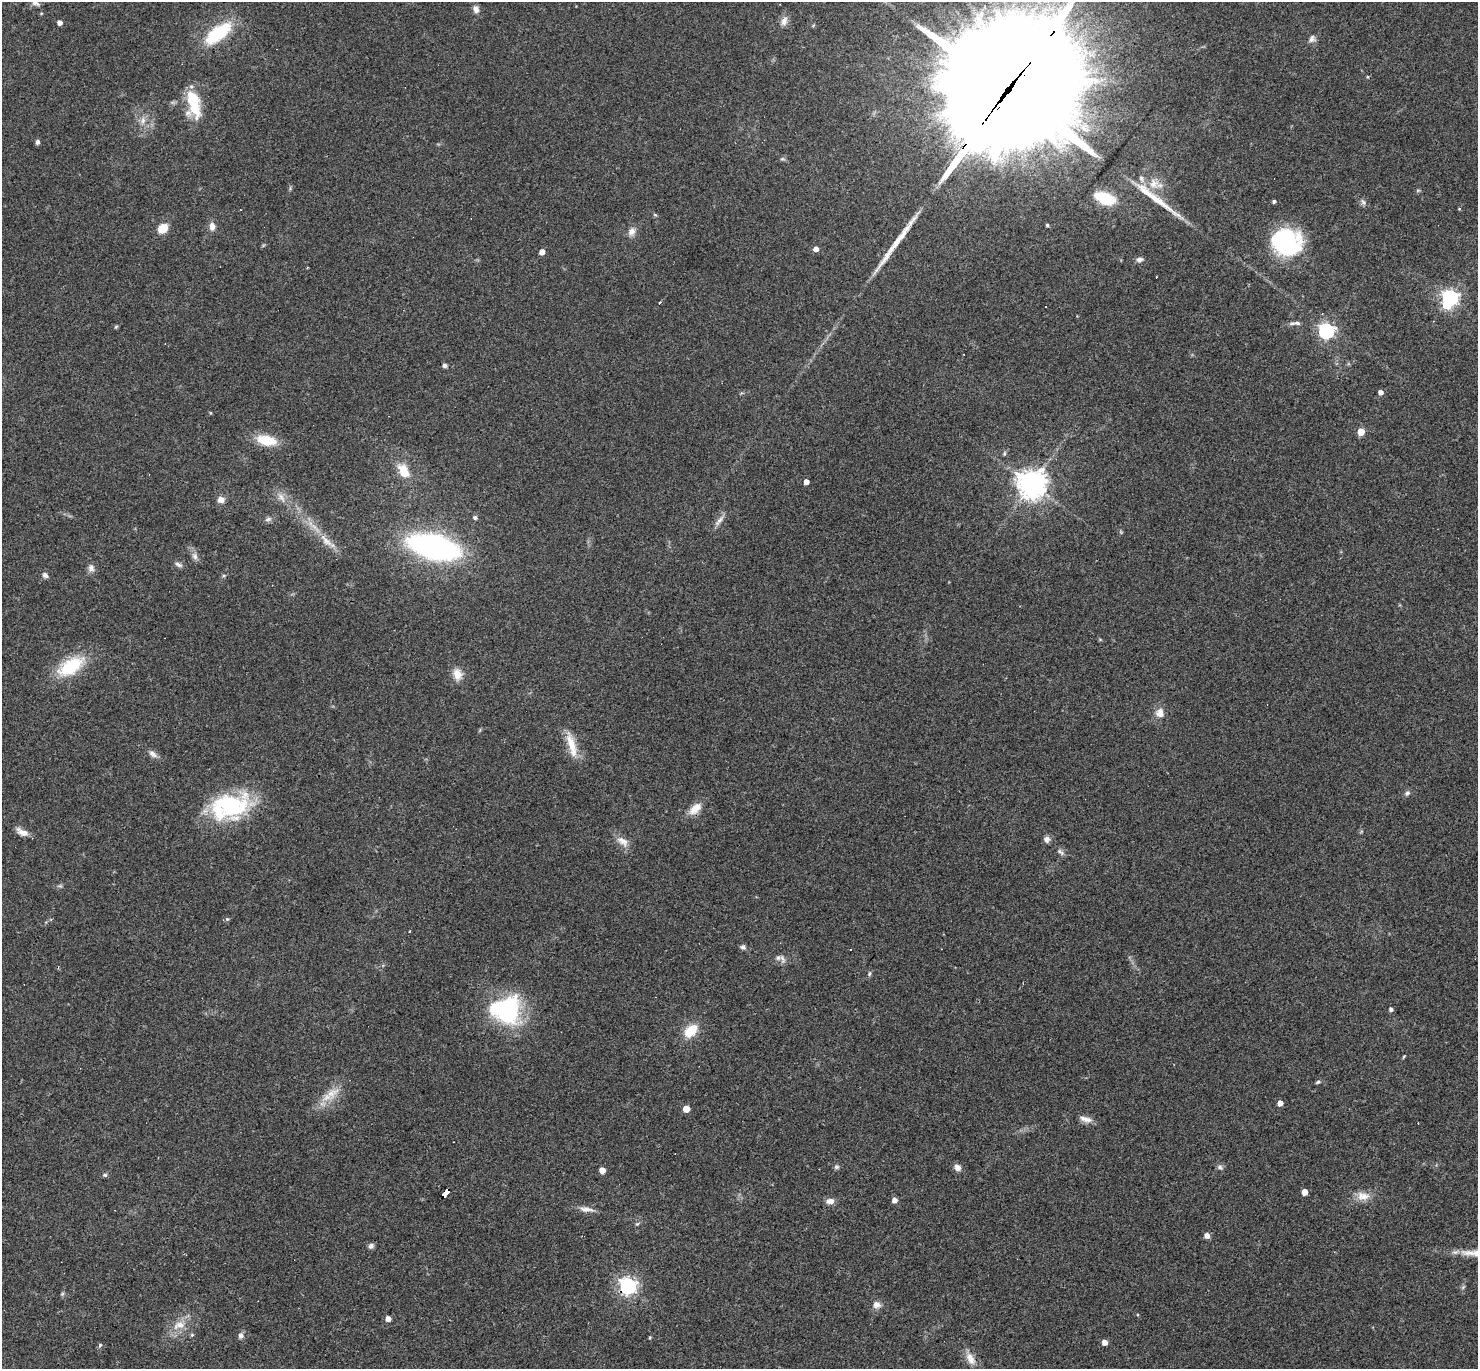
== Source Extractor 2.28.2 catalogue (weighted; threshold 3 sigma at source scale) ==
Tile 7 of 4 x 4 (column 3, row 2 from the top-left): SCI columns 2951-4426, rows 3025-4391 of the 5901 x 5907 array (HDU 1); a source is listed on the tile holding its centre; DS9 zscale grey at full resolution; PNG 1480 x 1371 px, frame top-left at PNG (2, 2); no overlay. Shown black and unused: <1% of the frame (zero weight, under 3 of 4 exposures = <1% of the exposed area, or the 3 px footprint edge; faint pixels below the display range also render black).
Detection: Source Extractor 2.28.2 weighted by HDU 2 'WHT'; one run over the whole footprint, this tile lists its part. Background 0.0572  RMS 0.0052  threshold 0.0232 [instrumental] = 3 sigma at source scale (4.5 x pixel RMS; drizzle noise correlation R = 1.50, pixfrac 1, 0.05/0.05 arcsec/px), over >= 5 px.
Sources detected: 112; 1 inside a brighter object's white glare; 3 cosmic-ray / hot-pixel residue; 3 long thin detections or spike segments (spike, bleed or trail) — not listed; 3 inside a brighter listed object's ellipse — not listed separately; the other 102 listed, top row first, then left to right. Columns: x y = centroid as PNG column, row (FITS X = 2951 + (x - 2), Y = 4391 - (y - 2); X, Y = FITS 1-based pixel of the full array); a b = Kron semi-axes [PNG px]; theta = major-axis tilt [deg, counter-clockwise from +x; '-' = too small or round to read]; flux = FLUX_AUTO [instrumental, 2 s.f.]
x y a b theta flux
36 3 12 6 -19 1.9
476 9 10 7 -73 2.6
784 21 14 8 70 3.3
60 23 4 4 - 3.4
218 33 28 13 37 33
1312 39 10 8 47 2.2
1008 90 85 34 51 33000
194 103 31 13 -80 23
143 120 10 6 87 2.6
37 142 6 5 - 1.3
782 159 6 4 18 0.76
1154 183 15 14 - 7.5
1418 190 6 4 19 0.63
1105 198 24 12 -21 20
1274 201 4 4 - 1.2
1363 202 9 5 -62 1.5
1459 209 5 3 - 0.42
655 215 6 3 -19 0.61
1047 225 4 3 - 0.85
212 226 9 7 89 3.4
163 228 9 7 40 10
632 231 11 9 58 3.1
1285 242 33 28 -25 49
816 249 4 4 - 3.6
542 252 5 4 - 4.3
1140 259 9 6 7 1.8
1450 298 6 6 - 180
660 303 3 3 - 2.5
1322 314 3 2 - 0.5
1297 323 10 5 -10 1.7
116 327 5 4 - 0.64
1326 331 6 6 - 150
445 366 5 5 - 1.1
1380 392 4 4 - 2.6
1361 432 5 5 - 12
266 440 22 11 -11 15
1004 453 6 4 71 0.75
404 471 17 10 -58 10
806 482 4 4 - 4.6
1032 484 9 9 - 650
281 497 17 7 -56 3.8
221 500 8 7 - 3
475 518 6 6 - 1.1
268 519 10 5 18 1.6
719 520 18 5 51 2.8
326 541 27 8 -46 7.5
433 547 44 20 -14 140
195 556 10 8 -74 2.3
178 565 12 5 -28 1.6
91 568 11 8 -87 2.4
45 575 8 6 -47 1.6
71 666 29 15 33 28
457 674 15 11 -78 5.5
1160 713 12 11 - 4.5
572 745 35 10 -74 9.8
153 754 13 7 -35 2.6
1407 793 8 6 60 1.4
229 806 47 29 15 54
695 808 17 10 43 6.4
22 832 16 7 -28 3.8
1046 839 8 8 - 2
623 841 19 10 -35 4.7
1060 852 12 5 -41 1.5
227 919 6 5 - 0.8
409 931 3 3 - 1.3
743 947 7 6 - 1.4
850 950 3 3 - 1.7
782 959 13 5 -71 1.8
869 973 7 4 70 0.87
1391 1009 5 4 - 1.5
506 1010 33 29 -2 60
691 1031 16 10 45 12
1404 1057 5 3 - 0.52
1318 1082 6 4 13 0.89
332 1093 23 13 41 9.1
1280 1103 4 4 - 4.5
686 1109 5 5 - 10
1086 1119 18 7 -14 3.4
836 1167 7 7 - 1.2
1220 1167 9 6 -22 1.3
957 1168 9 8 - 2.7
602 1170 5 4 - 6.2
105 1175 6 5 - 0.9
445 1192 8 4 48 200
1304 1192 4 4 - 7.2
1363 1196 19 11 -6 6
894 1200 5 4 - 3.4
830 1201 10 7 8 3
637 1224 5 5 - 0.78
1207 1236 6 5 - 2.8
371 1246 7 6 - 1.7
628 1286 7 6 - 200
62 1294 6 4 45 0.73
877 1305 11 10 - 3
388 1319 5 4 - 3.7
179 1325 19 11 19 7.2
192 1335 5 4 - 0.74
241 1335 8 6 85 2
650 1337 5 3 - 0.45
1105 1342 4 4 - 4.5
100 1345 5 5 - 0.82
970 1359 18 10 -62 5.3
Overlapping masked pixels (flux is a lower limit): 3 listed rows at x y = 1008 90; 445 1192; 628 1286
Isophote crosses this tile's border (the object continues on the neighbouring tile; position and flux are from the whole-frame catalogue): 2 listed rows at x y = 36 3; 1008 90